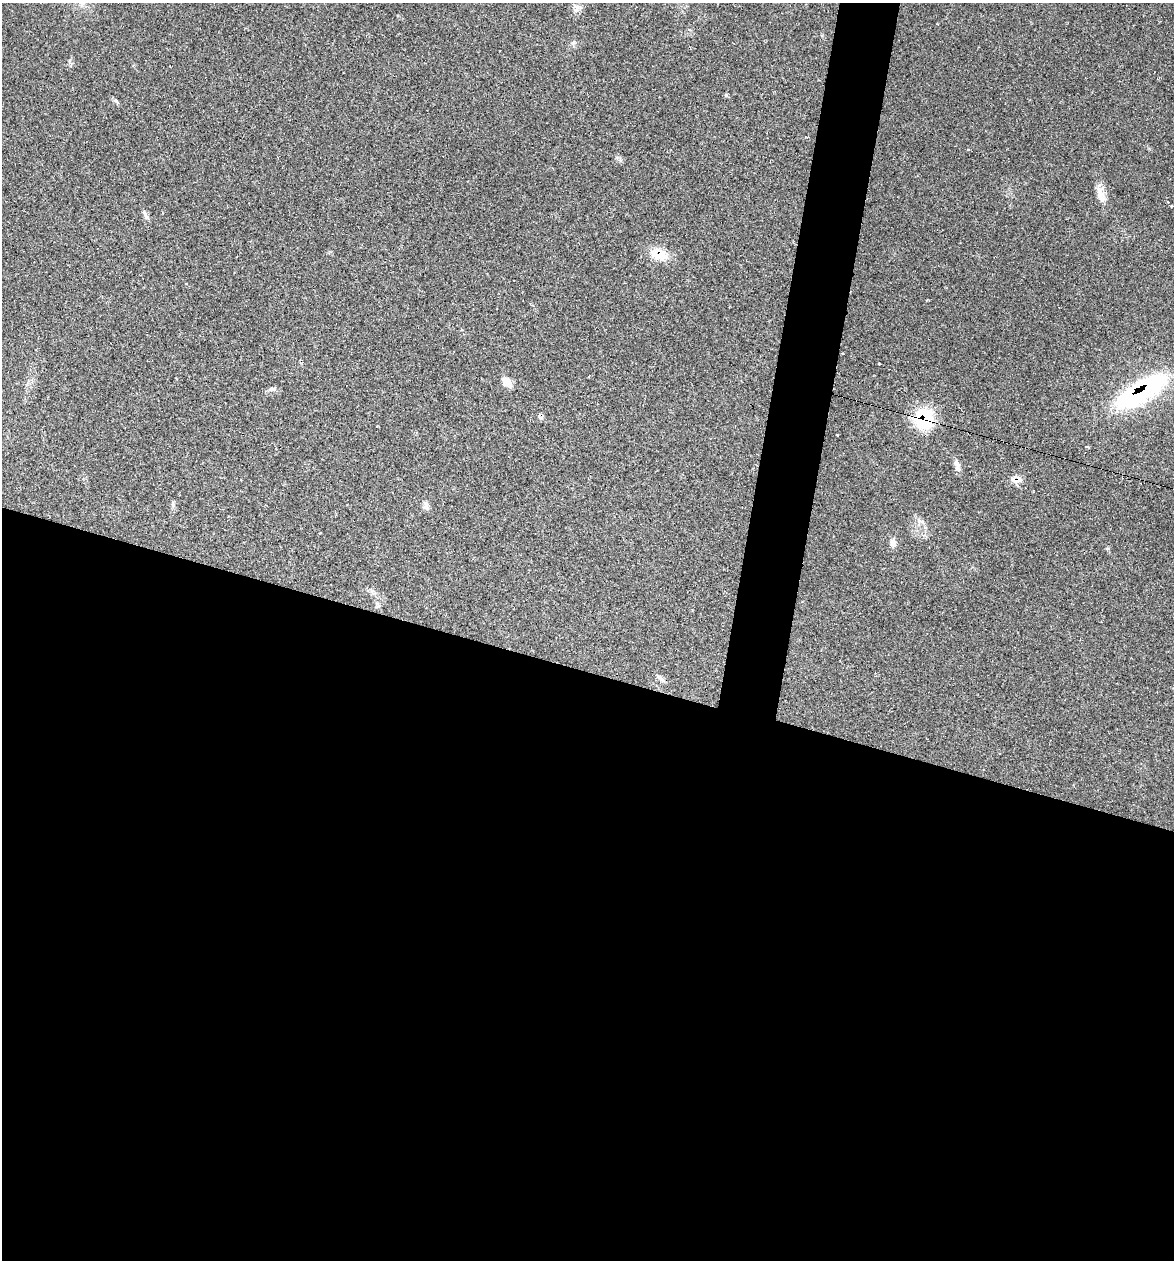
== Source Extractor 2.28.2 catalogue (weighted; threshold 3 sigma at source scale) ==
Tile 14 of 4 x 4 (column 2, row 4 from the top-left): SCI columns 1413-2584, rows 1-1258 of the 5050 x 5031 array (HDU 1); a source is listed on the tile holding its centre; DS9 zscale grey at full resolution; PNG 1176 x 1262 px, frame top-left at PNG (2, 3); no overlay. Shown black and unused: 50% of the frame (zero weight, under 2 of 3 exposures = <1% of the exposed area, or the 3 px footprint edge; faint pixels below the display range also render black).
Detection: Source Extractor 2.28.2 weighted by HDU 2 'WHT'; one run over the whole footprint, this tile lists its part. Background 0.106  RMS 0.0073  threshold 0.0328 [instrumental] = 3 sigma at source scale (4.5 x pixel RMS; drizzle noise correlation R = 1.50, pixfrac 1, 0.05/0.05 arcsec/px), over >= 5 px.
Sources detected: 24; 1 cosmic-ray / hot-pixel residue — not listed; the other 23 listed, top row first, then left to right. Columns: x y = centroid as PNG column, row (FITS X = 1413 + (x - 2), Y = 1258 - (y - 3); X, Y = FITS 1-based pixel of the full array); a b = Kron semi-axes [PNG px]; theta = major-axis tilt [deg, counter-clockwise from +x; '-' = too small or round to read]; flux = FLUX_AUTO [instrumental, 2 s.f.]
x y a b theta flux
82 3 12 5 -40 3
576 10 18 5 45 3.5
573 43 6 5 - 1.5
116 101 9 4 -30 1.3
968 150 3 3 - 0.88
1101 197 15 11 -60 6.4
1171 206 3 3 - 2.1
145 215 17 4 -68 2.4
659 254 23 14 -15 14
842 354 3 3 - 1.3
879 364 3 3 - 15
507 382 12 9 -40 6.1
272 389 12 4 19 2
1142 391 54 19 31 110
924 419 22 20 89 37
837 435 3 3 - 3
1087 446 4 3 - 1.3
956 464 13 7 -54 3.1
1016 479 14 9 -8 5.6
426 506 11 6 -79 2.7
893 543 11 8 -70 3.2
377 606 8 5 82 1.5
660 678 16 4 -38 2.1
Overlapping masked pixels (flux is a lower limit): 4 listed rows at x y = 659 254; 1142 391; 924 419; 1016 479
Isophote crosses this tile's border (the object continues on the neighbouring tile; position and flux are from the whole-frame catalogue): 1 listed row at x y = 82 3
Unlisted compact peaks at least as high as the median listed source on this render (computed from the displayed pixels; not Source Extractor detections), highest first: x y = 726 95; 919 521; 1108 548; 173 505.